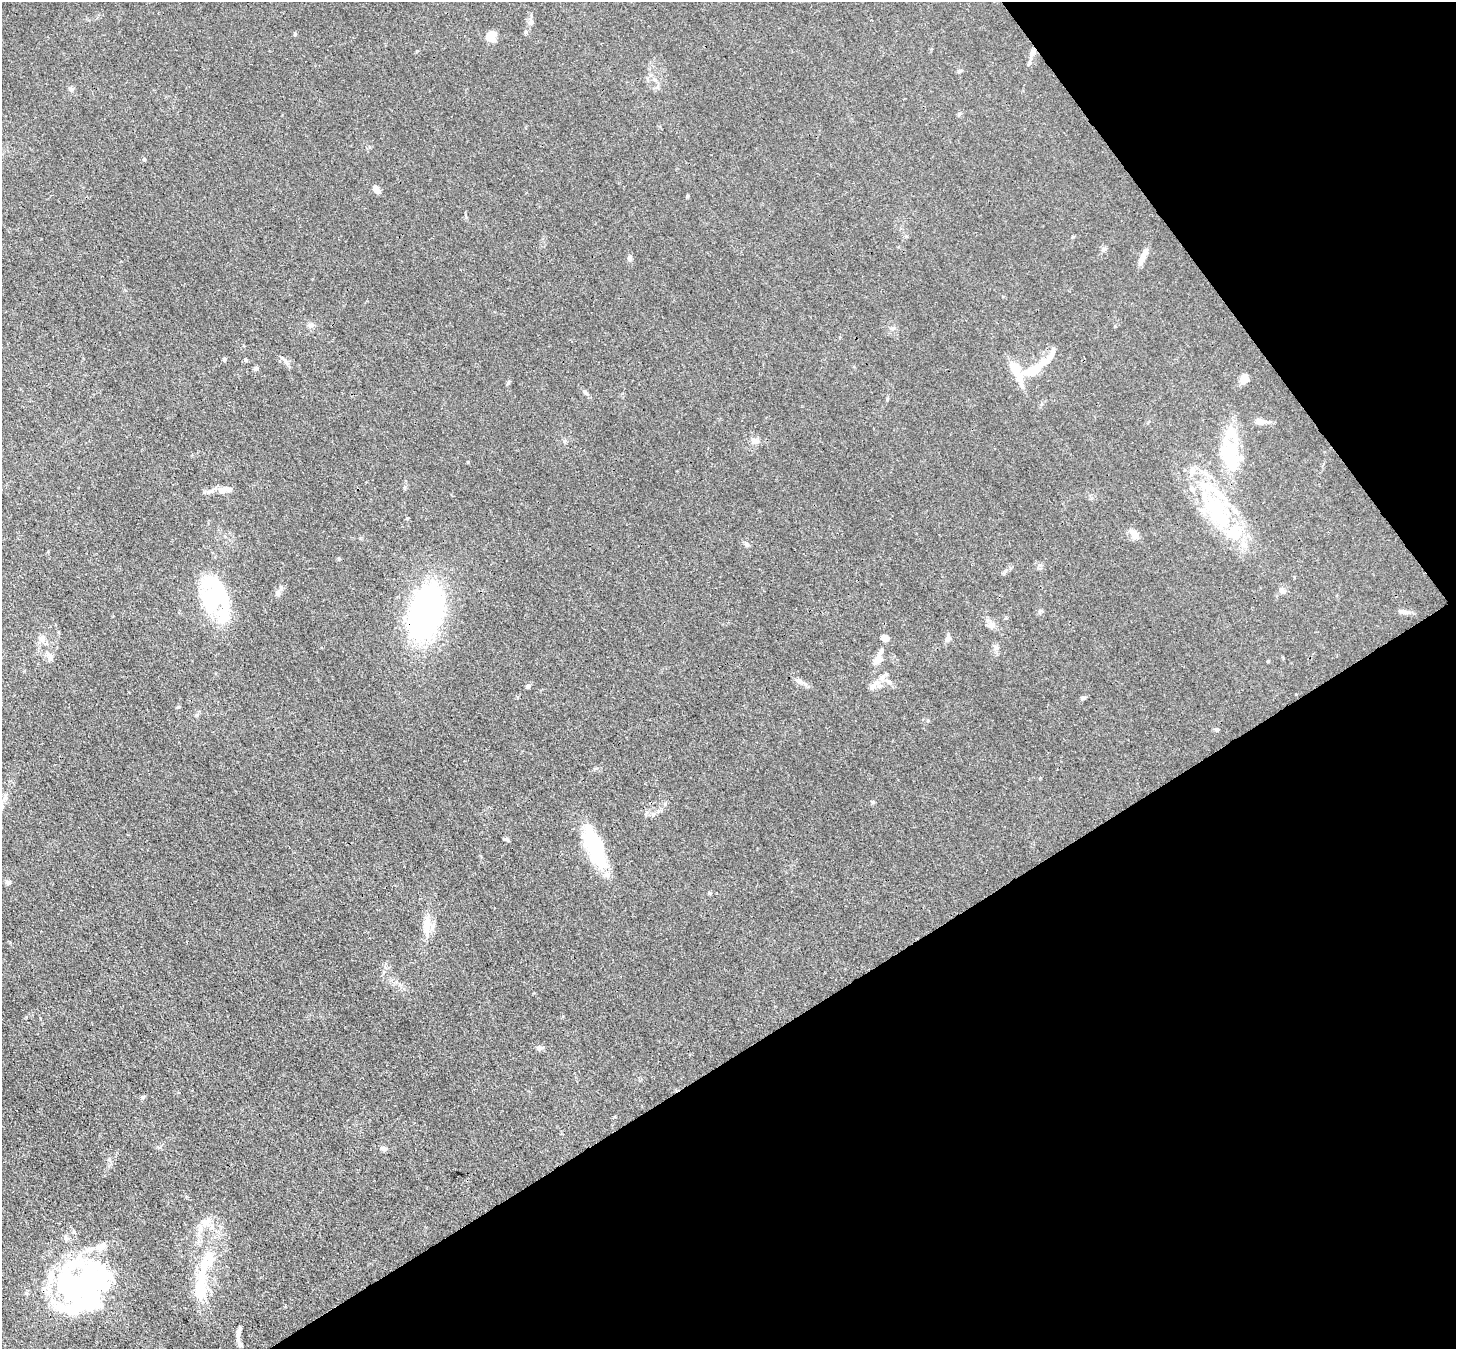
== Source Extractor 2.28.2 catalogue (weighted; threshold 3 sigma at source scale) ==
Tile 12 of 4 x 4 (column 4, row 3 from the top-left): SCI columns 4439-5892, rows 1695-3041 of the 5972 x 5944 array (HDU 1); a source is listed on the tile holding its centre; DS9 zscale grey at full resolution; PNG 1458 x 1351 px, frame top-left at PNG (2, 2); no overlay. Shown black and unused: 30% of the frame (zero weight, under 3 of 4 exposures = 7% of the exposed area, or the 3 px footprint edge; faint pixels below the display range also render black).
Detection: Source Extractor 2.28.2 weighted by HDU 2 'WHT'; one run over the whole footprint, this tile lists its part. Background 0.021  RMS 0.0029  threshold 0.013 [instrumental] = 3 sigma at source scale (4.5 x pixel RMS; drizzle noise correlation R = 1.50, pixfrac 1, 0.05/0.05 arcsec/px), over >= 5 px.
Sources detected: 93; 14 inside a brighter object's white glare — not listed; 18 inside a brighter listed object's ellipse — not listed separately; the other 61 listed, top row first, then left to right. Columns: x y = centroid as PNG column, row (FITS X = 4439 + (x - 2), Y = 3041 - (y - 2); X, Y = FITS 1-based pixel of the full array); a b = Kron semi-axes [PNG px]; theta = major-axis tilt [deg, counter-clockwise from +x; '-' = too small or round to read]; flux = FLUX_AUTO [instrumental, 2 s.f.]
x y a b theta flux
530 22 9 8 - 1.1
295 34 5 5 - 0.4
491 37 11 10 - 3.9
1032 53 11 7 65 1.7
960 71 6 4 19 0.4
654 79 6 4 -18 0.53
71 89 6 6 - 0.57
959 114 5 5 - 0.47
144 159 5 4 - 0.44
376 189 11 5 -53 1.8
687 196 4 4 - 0.32
1104 249 7 5 45 0.63
1144 255 21 7 64 2.4
630 258 7 6 - 0.76
311 325 8 7 - 0.88
224 359 4 4 - 0.53
246 360 5 4 - 0.38
256 368 7 5 55 0.56
1015 368 10 8 -74 6
1034 369 36 11 38 10
1244 378 8 7 - 3.6
508 383 7 4 54 0.45
585 392 8 5 -42 0.64
1261 422 15 7 -6 1.8
754 441 9 9 - 1.4
1230 450 30 23 5 12
223 490 15 7 35 1.8
1215 510 71 29 -55 30
1134 534 13 8 -60 2.2
746 544 6 5 - 0.51
1282 591 8 7 - 1.2
278 593 9 7 62 1.1
215 597 44 24 -68 34
426 612 44 24 70 88
1404 612 16 5 -13 1.3
991 626 9 7 -48 1.2
42 638 10 9 - 1.5
885 638 7 7 - 1.9
948 638 10 7 83 1.1
995 648 7 4 72 0.66
50 657 9 8 - 1.3
877 660 14 8 51 2.2
800 681 7 6 - 0.85
874 685 23 10 36 2.8
528 686 6 5 - 0.68
1083 698 7 4 0 0.57
178 707 6 3 18 0.3
1217 729 6 5 - 0.47
653 815 6 5 - 0.56
506 840 7 4 -15 0.47
594 848 51 19 -69 21
8 882 7 6 - 0.71
710 893 5 4 - 0.37
427 926 24 12 89 4.5
540 1048 7 6 - 0.73
384 1148 8 6 -17 0.87
207 1222 14 9 62 2.7
83 1283 65 57 -29 63
200 1289 31 14 -85 8.5
239 1332 14 4 75 1.6
240 1344 9 6 -53 0.88
Overlapping masked pixels (flux is a lower limit): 2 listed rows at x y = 1032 53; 426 612
Unlisted compact peaks at least as high as the median listed source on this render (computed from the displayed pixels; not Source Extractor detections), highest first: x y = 468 462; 407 518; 873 802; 339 559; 285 361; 26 1017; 109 1159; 1268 661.